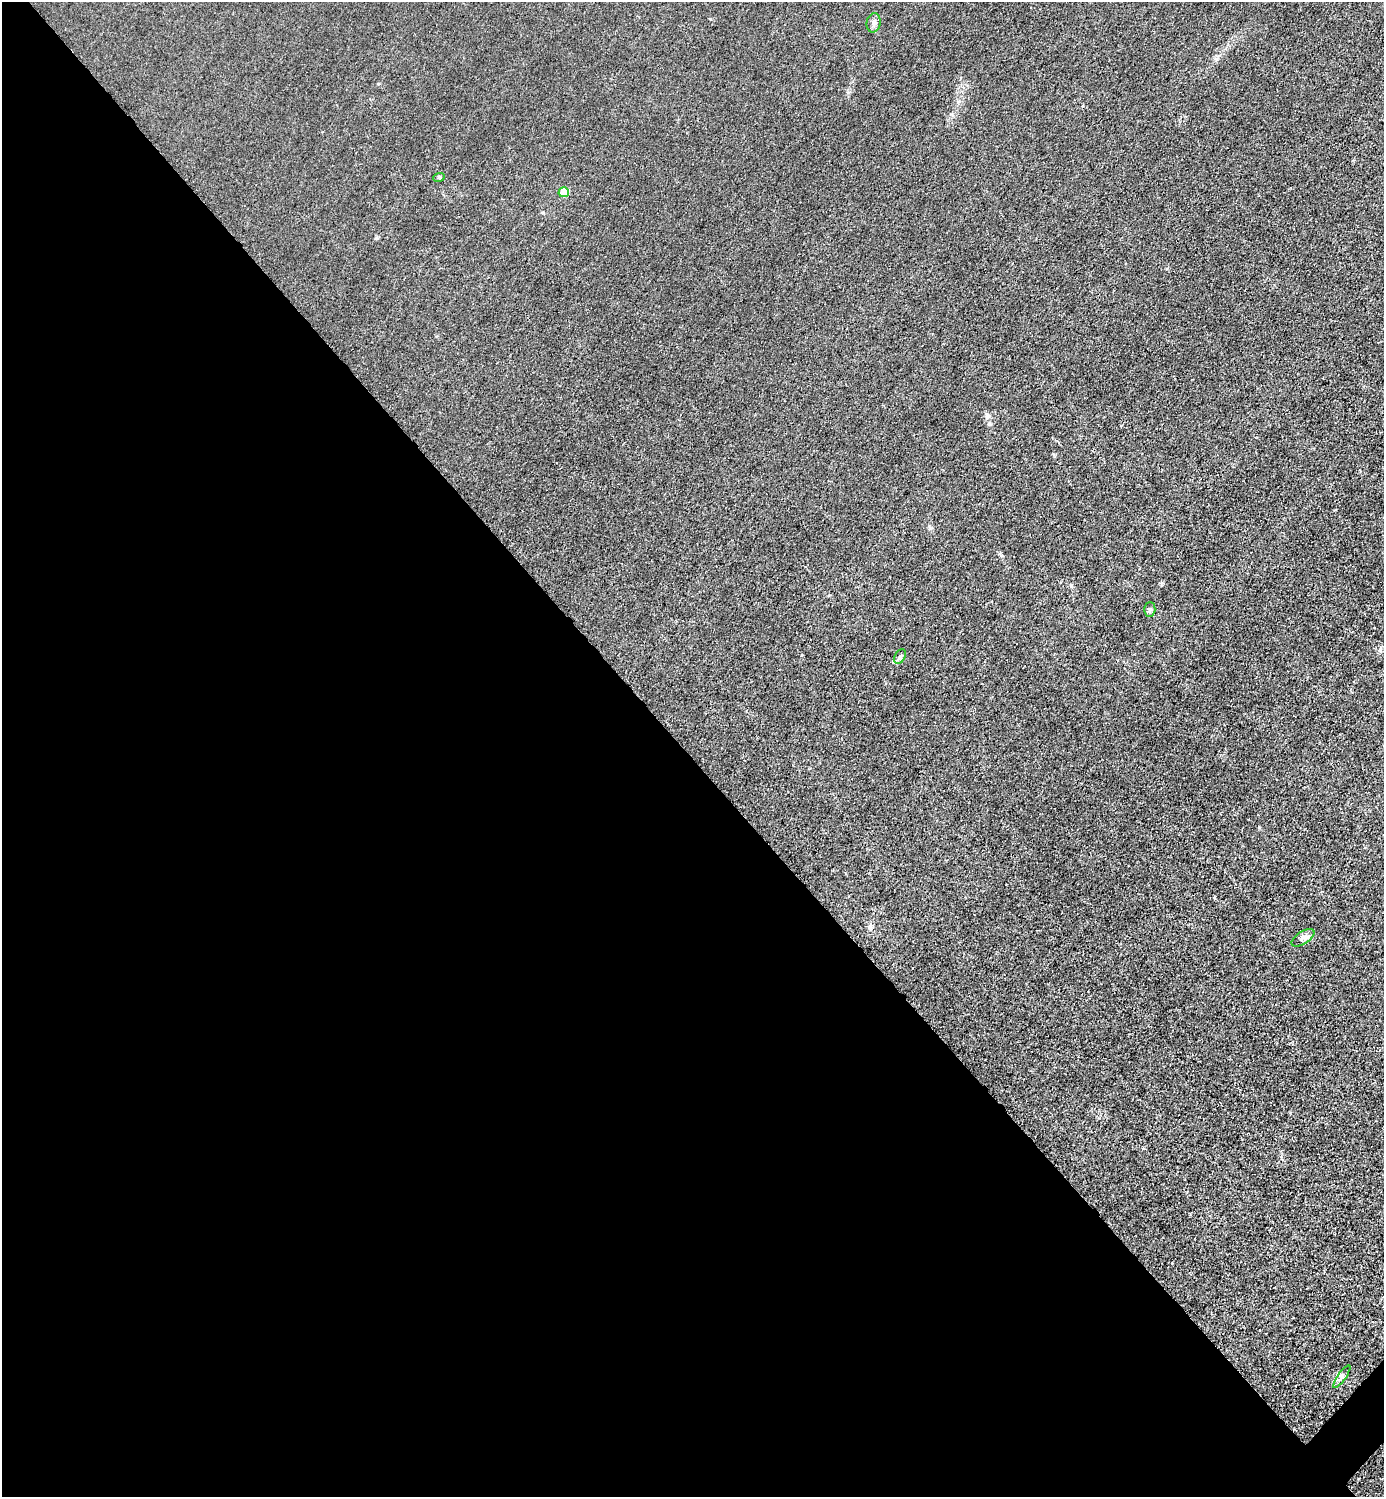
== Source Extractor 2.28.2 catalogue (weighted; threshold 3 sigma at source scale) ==
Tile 9 of 4 x 4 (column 1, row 3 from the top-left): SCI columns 301-1682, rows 1498-2992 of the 5985 x 5985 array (HDU 1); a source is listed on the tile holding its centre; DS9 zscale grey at full resolution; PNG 1386 x 1499 px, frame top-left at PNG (2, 2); each listed source drawn as its Kron ellipse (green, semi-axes under 4 px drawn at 4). Shown black and unused: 50% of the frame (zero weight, under 3 of 4 exposures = <1% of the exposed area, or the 3 px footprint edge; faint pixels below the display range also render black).
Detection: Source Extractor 2.28.2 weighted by HDU 2 'WHT'; one run over the whole footprint, this tile lists its part. Background 0.0215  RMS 0.0062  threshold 0.0279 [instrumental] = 3 sigma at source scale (4.5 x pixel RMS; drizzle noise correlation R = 1.50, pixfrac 1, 0.05/0.05 arcsec/px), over >= 5 px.
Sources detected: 7; all 7 listed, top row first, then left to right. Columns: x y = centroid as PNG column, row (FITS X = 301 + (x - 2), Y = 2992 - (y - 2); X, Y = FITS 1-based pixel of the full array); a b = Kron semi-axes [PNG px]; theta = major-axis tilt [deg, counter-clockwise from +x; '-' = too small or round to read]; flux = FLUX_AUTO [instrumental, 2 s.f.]
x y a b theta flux
874 23 9 7 79 2.3
439 177 6 3 18 0.69
564 192 5 5 - 20
1150 609 7 5 87 1.3
900 657 8 5 63 1.3
1303 938 13 6 32 2.6
1342 1377 13 4 55 1.9